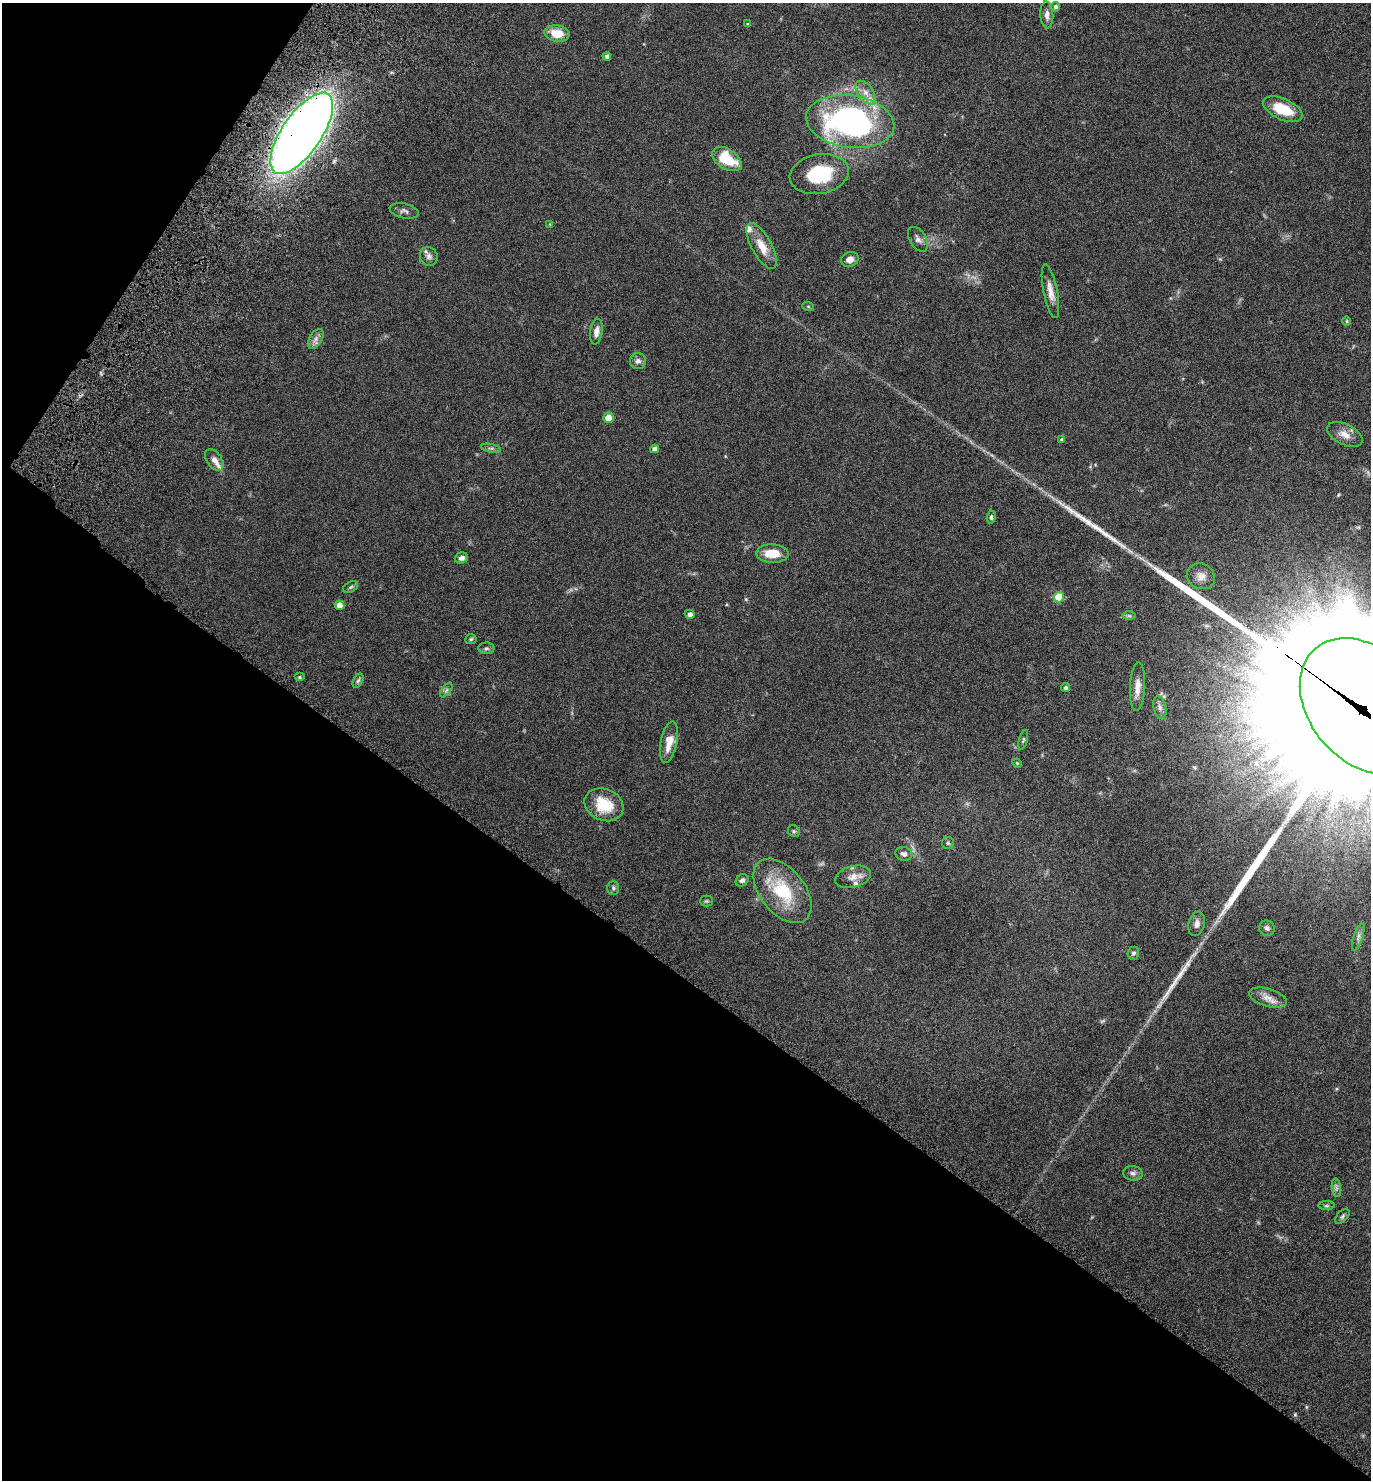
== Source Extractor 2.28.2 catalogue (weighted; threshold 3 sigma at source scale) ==
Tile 9 of 4 x 4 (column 1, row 3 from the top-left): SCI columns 268-1636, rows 1560-3037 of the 6147 x 6073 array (HDU 1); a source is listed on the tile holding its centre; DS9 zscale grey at full resolution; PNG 1373 x 1482 px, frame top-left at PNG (2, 3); each listed source drawn as its Kron ellipse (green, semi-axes under 4 px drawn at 4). Shown black and unused: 38% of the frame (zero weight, under 6 of 12 exposures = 6% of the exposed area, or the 3 px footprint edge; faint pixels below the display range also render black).
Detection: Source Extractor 2.28.2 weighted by HDU 2 'WHT'; one run over the whole footprint, this tile lists its part. Background 0.0751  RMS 0.0039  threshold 0.0159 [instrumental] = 3 sigma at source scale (4.09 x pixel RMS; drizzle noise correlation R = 1.36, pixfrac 0.8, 0.05/0.05 arcsec/px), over >= 5 px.
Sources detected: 76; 4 long thin detections or spike segments (spike, bleed or trail) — neither listed nor drawn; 4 inside a brighter listed object's ellipse — not listed separately; the other 68 listed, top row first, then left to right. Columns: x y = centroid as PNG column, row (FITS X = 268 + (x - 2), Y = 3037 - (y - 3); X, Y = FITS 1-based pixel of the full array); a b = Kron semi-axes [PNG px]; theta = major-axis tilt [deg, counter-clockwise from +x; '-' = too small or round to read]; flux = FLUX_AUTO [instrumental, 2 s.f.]
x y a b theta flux
1055 7 5 5 - 0.8
1047 15 13 6 -86 1.8
748 24 4 3 - 0.35
557 33 13 8 -9 6.6
607 56 4 4 - 0.91
866 93 13 7 -54 2.7
1283 109 21 10 -24 10
850 122 44 26 -8 91
302 133 47 19 56 450
727 159 16 10 -33 11
819 174 30 20 10 19
404 211 15 7 -12 1.3
550 224 4 4 - 0.28
918 239 13 8 -57 1.6
762 246 25 10 -61 5.3
429 256 9 8 - 1.6
850 259 9 7 19 2.1
1050 291 27 7 -79 3.5
808 306 6 4 -19 0.39
1346 321 5 3 - 0.3
596 332 13 6 83 2.1
316 339 11 6 58 1.5
638 361 8 8 - 1.5
608 418 5 5 - 4
1345 434 19 10 -26 3.2
1062 440 4 4 - 0.6
491 448 10 4 -12 0.78
654 449 4 4 - 1.7
214 460 12 7 -55 2.1
991 517 7 4 84 0.71
772 553 16 9 -2 6
461 558 7 5 18 1.5
1201 576 14 12 -30 3.1
351 587 8 5 26 0.66
1059 597 5 5 - 11
340 605 5 4 - 3.2
690 614 4 4 - 1.4
1129 616 7 4 0 0.57
471 639 6 5 - 0.52
486 648 8 6 2 0.8
300 677 5 4 - 0.44
358 681 7 5 62 0.65
1138 687 24 7 87 3.6
1066 688 4 4 - 0.92
446 690 8 4 53 0.83
1365 706 76 55 -49 29000
1160 708 11 6 -77 1.4
1023 740 10 3 74 0.54
669 742 21 8 79 5.2
1017 763 5 4 - 0.34
604 805 20 15 -23 11
794 831 6 5 - 0.58
948 843 6 6 - 0.7
904 854 8 7 - 1.4
853 877 18 10 16 3.3
742 880 7 5 39 1
613 888 7 6 - 0.75
782 891 37 22 -51 19
706 901 6 5 - 0.55
1197 924 12 8 75 1.9
1267 928 8 7 - 1.1
1358 937 14 4 72 1.4
1133 953 6 5 - 0.85
1268 998 19 9 -16 3.2
1133 1173 10 7 -7 1.2
1336 1188 9 4 -82 0.93
1326 1206 8 4 0 0.51
1342 1216 9 5 46 0.74
Overlapping masked pixels (flux is a lower limit): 2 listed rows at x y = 302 133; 1365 706
Isophote crosses this tile's border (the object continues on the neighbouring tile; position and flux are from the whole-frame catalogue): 1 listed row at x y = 1365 706